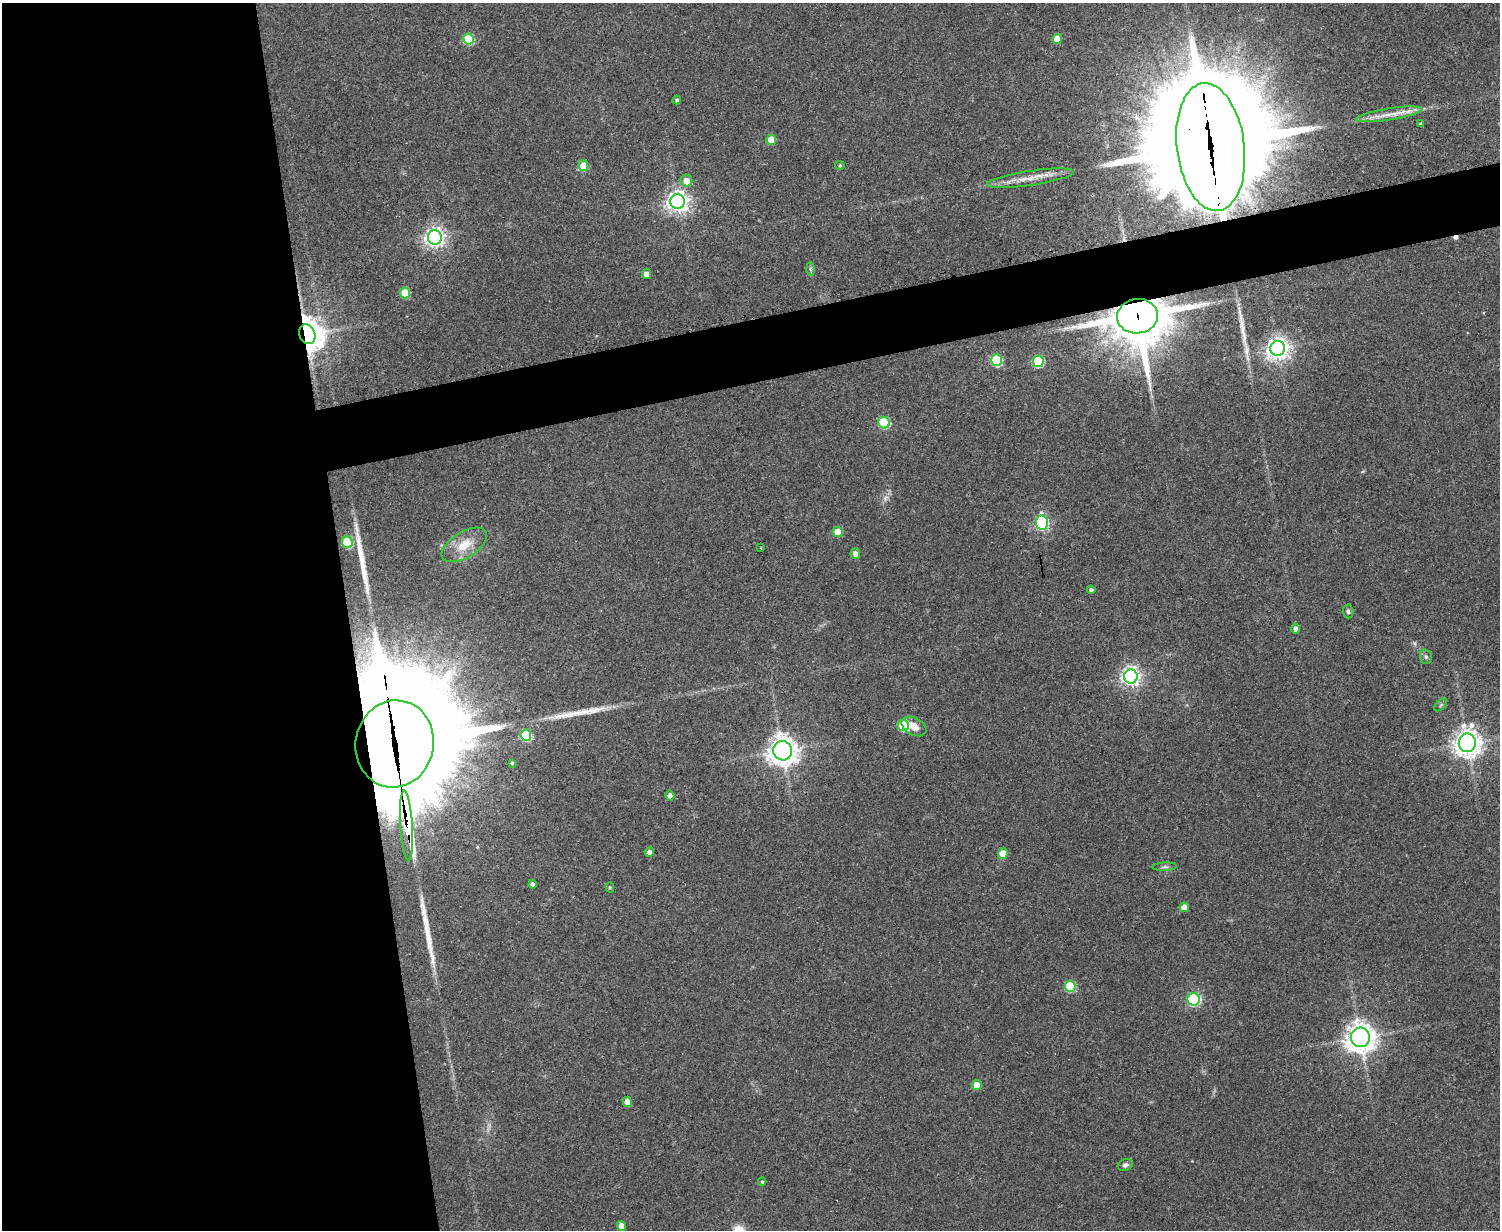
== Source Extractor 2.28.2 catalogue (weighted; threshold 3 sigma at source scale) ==
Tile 7 of 3 x 4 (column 1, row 3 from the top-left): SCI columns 161-1658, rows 1232-2459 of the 4918 x 4927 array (HDU 1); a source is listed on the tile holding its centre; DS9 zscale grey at full resolution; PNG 1502 x 1232 px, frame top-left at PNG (2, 3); each listed source drawn as its Kron ellipse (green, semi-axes under 4 px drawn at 4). Shown black and unused: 27% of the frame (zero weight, under 3 of 4 exposures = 2% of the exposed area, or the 3 px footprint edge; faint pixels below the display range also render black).
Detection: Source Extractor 2.28.2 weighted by HDU 2 'WHT'; one run over the whole footprint, this tile lists its part. Background 0.0787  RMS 0.0057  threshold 0.0256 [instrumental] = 3 sigma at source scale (4.5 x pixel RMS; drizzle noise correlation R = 1.50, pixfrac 1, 0.05/0.05 arcsec/px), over >= 5 px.
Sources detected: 64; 1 cosmic-ray / hot-pixel residue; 5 long thin detections or spike segments (spike, bleed or trail) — neither listed nor drawn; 1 inside a brighter listed object's ellipse — not listed separately; the other 57 listed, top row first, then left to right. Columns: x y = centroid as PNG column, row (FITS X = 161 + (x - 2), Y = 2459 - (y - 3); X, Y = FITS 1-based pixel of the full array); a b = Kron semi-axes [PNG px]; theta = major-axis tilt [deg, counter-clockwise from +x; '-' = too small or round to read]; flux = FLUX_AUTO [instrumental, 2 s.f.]
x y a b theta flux
468 39 5 5 - 32
1057 39 5 5 - 9.4
677 100 4 3 - 1.2
1389 114 33 6 9 8.1
1420 124 4 3 - 1.2
771 140 5 5 - 10
1211 147 64 34 -83 23000
840 165 4 4 - 0.62
583 166 5 5 - 13
1030 178 44 7 8 10
686 181 6 6 - 5.7
678 202 7 7 - 360
435 237 7 7 - 280
810 269 7 4 -88 0.91
647 274 5 4 - 4.3
405 293 5 5 - 19
1138 316 20 17 6 2900
307 334 10 8 -69 830
1278 348 7 7 - 430
996 360 6 5 - 42
1038 361 6 5 - 39
884 423 6 5 - 43
1042 523 7 6 - 87
838 532 5 5 - 11
347 542 6 5 - 32
464 545 25 13 32 12
761 548 3 2 - 0.48
855 554 5 5 - 3.1
1091 590 4 4 - 1.5
1348 611 7 5 -87 1.2
1295 629 5 4 - 1.7
1426 657 7 6 - 1.2
1131 676 7 7 - 270
1441 705 8 3 45 0.71
903 725 6 5 - 36
914 726 13 8 -29 5.8
526 735 6 5 - 34
1467 743 9 8 - 600
395 744 44 39 79 18000
783 751 10 9 - 660
512 763 3 3 - 0.62
670 795 5 4 - 2.5
407 825 35 6 -86 590
649 852 5 4 - 2.2
1003 853 5 5 - 9.3
1165 867 12 4 3 1.3
533 884 4 3 - 1.6
610 887 5 4 - 0.75
1184 907 5 5 - 4.9
1070 986 5 5 - 35
1194 999 6 6 - 73
1360 1037 9 9 - 680
977 1085 5 5 - 7.1
627 1102 5 4 - 5.6
1125 1165 8 5 21 1.8
762 1182 4 3 - 0.83
621 1226 5 4 - 4.5
Overlapping masked pixels (flux is a lower limit): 5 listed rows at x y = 1211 147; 1138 316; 307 334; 395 744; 407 825